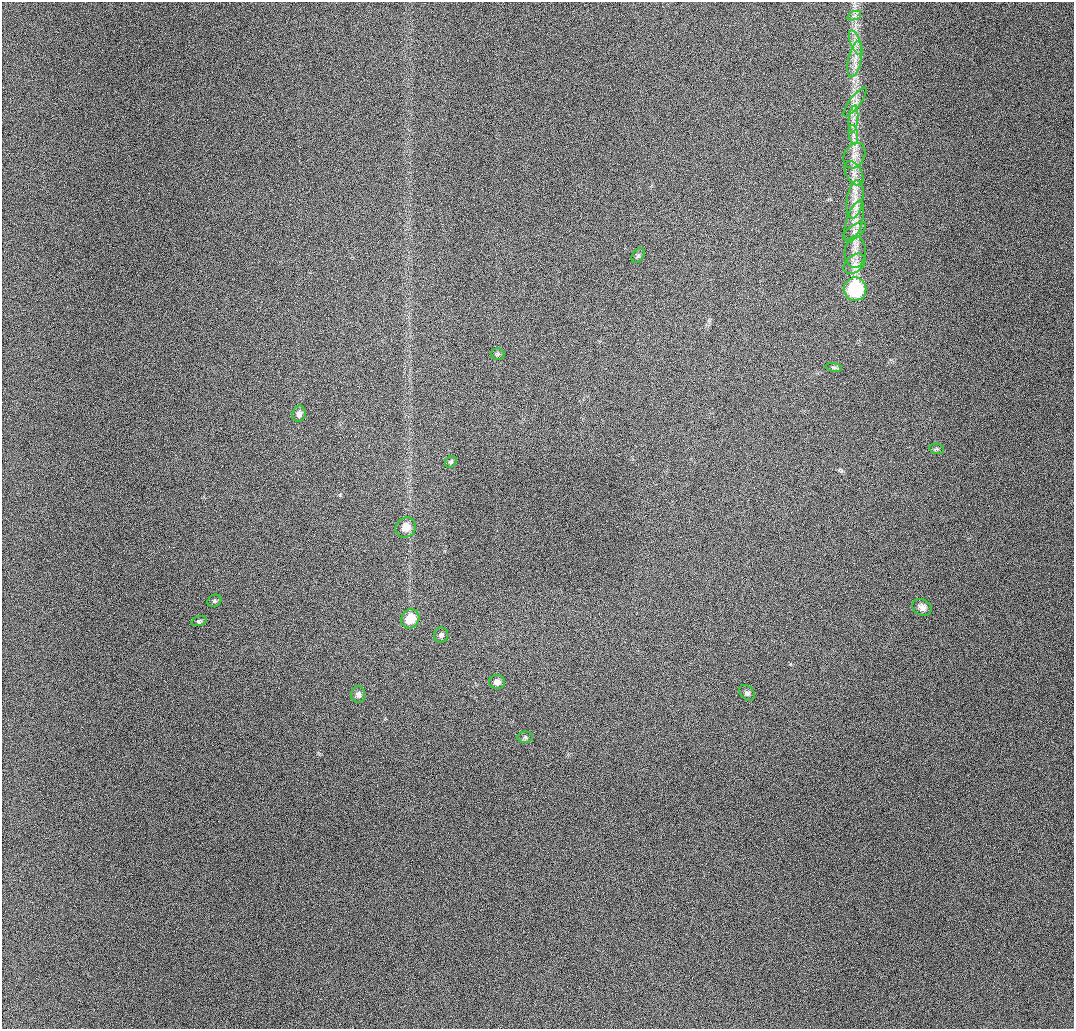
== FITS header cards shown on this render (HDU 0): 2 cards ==
NAXIS1  =                 1072 / length of data axis 1
NAXIS2  =                 1027 / length of data axis 2

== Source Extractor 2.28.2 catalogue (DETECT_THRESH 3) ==
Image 1072 x 1027 px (HDU 0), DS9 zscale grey, 1 PNG px = 1 image px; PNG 1076 x 1031 px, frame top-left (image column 1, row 1027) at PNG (2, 2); each listed source drawn as its Kron ellipse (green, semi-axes under 4 px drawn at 4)
Background 957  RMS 11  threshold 32.7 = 3 sigma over >= 5 px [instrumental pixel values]
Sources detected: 30; all 30 listed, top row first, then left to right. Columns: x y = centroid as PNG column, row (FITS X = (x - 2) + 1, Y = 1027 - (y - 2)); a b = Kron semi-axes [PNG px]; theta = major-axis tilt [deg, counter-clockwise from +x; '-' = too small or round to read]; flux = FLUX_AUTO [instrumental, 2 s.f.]
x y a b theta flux
854 16 7 4 19 1800
855 42 13 5 -71 4000
855 59 18 6 77 6800
855 102 17 5 53 3700
853 119 14 4 84 4400
853 135 10 4 -81 3100
854 156 13 10 61 6300
854 173 13 8 -61 5100
855 199 19 8 81 9200
854 222 22 8 73 8900
855 231 13 6 36 3900
855 252 16 10 86 7600
638 255 8 5 53 1400
854 264 12 8 39 4800
855 289 11 11 - 59000
498 354 7 6 - 1500
834 367 8 4 -9 1400
299 414 8 6 78 3300
937 449 7 5 -11 1300
451 462 6 5 - 1300
406 527 10 9 - 8400
214 601 7 5 30 1300
922 607 10 8 -26 3900
410 619 10 9 - 14000
199 621 8 4 15 1400
441 635 8 7 - 2200
497 682 8 7 - 3800
747 693 9 6 -39 2100
358 694 8 7 - 3200
525 737 8 5 2 1500